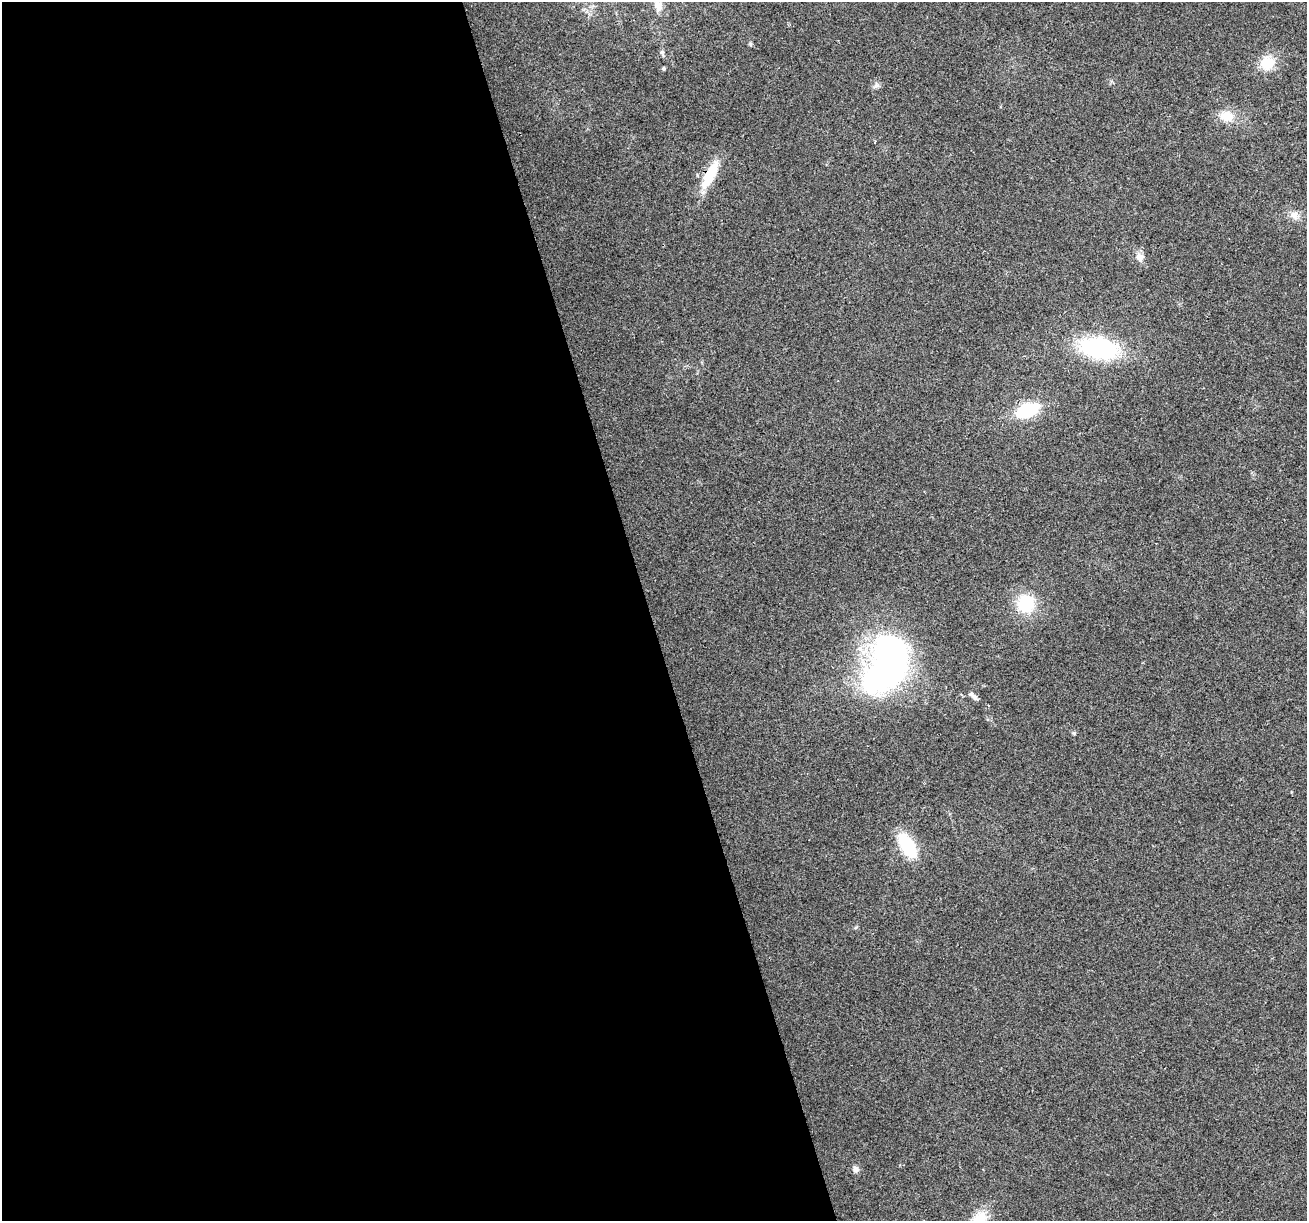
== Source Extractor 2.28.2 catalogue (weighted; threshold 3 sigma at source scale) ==
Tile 9 of 4 x 4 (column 1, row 3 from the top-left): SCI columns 1-1305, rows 1320-2538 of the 5220 x 5026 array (HDU 1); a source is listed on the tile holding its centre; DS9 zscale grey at full resolution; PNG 1309 x 1223 px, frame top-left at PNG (2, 2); no overlay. Shown black and unused: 50% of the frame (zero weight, under 2 of 3 exposures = <1% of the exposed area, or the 3 px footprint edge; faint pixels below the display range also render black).
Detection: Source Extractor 2.28.2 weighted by HDU 2 'WHT'; one run over the whole footprint, this tile lists its part. Background 0.0564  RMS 0.0086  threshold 0.0389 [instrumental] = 3 sigma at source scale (4.5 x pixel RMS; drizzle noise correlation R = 1.50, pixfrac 1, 0.0396/0.0396 arcsec/px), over >= 5 px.
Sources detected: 19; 1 inside a brighter object's white glare — not listed; the other 18 listed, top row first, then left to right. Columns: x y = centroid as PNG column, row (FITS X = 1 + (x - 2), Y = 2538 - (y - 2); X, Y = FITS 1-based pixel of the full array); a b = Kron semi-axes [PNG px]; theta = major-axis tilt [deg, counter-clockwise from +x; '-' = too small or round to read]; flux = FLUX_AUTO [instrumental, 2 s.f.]
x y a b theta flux
658 6 17 10 -85 7.8
750 44 6 4 -90 1.2
662 52 6 5 - 1.5
1267 63 16 14 27 20
663 68 4 4 - 1.4
876 86 10 4 34 2.3
1227 116 18 13 -13 15
875 142 3 3 - 1.8
710 175 37 11 64 28
1294 215 14 10 -24 6.6
1140 257 12 9 -73 6.1
1099 348 36 19 -11 100
1027 410 16 10 19 64
1026 603 22 21 - 32
890 653 38 32 -1 210
974 696 13 5 -45 3.1
907 845 26 13 -59 47
856 1169 10 8 89 3.5
Overlapping masked pixels (flux is a lower limit): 1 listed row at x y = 710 175
Isophote crosses this tile's border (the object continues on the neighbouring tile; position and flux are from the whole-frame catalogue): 1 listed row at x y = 658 6
Unlisted compact peaks at least as high as the median listed source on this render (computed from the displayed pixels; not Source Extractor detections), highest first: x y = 1074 733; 856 927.